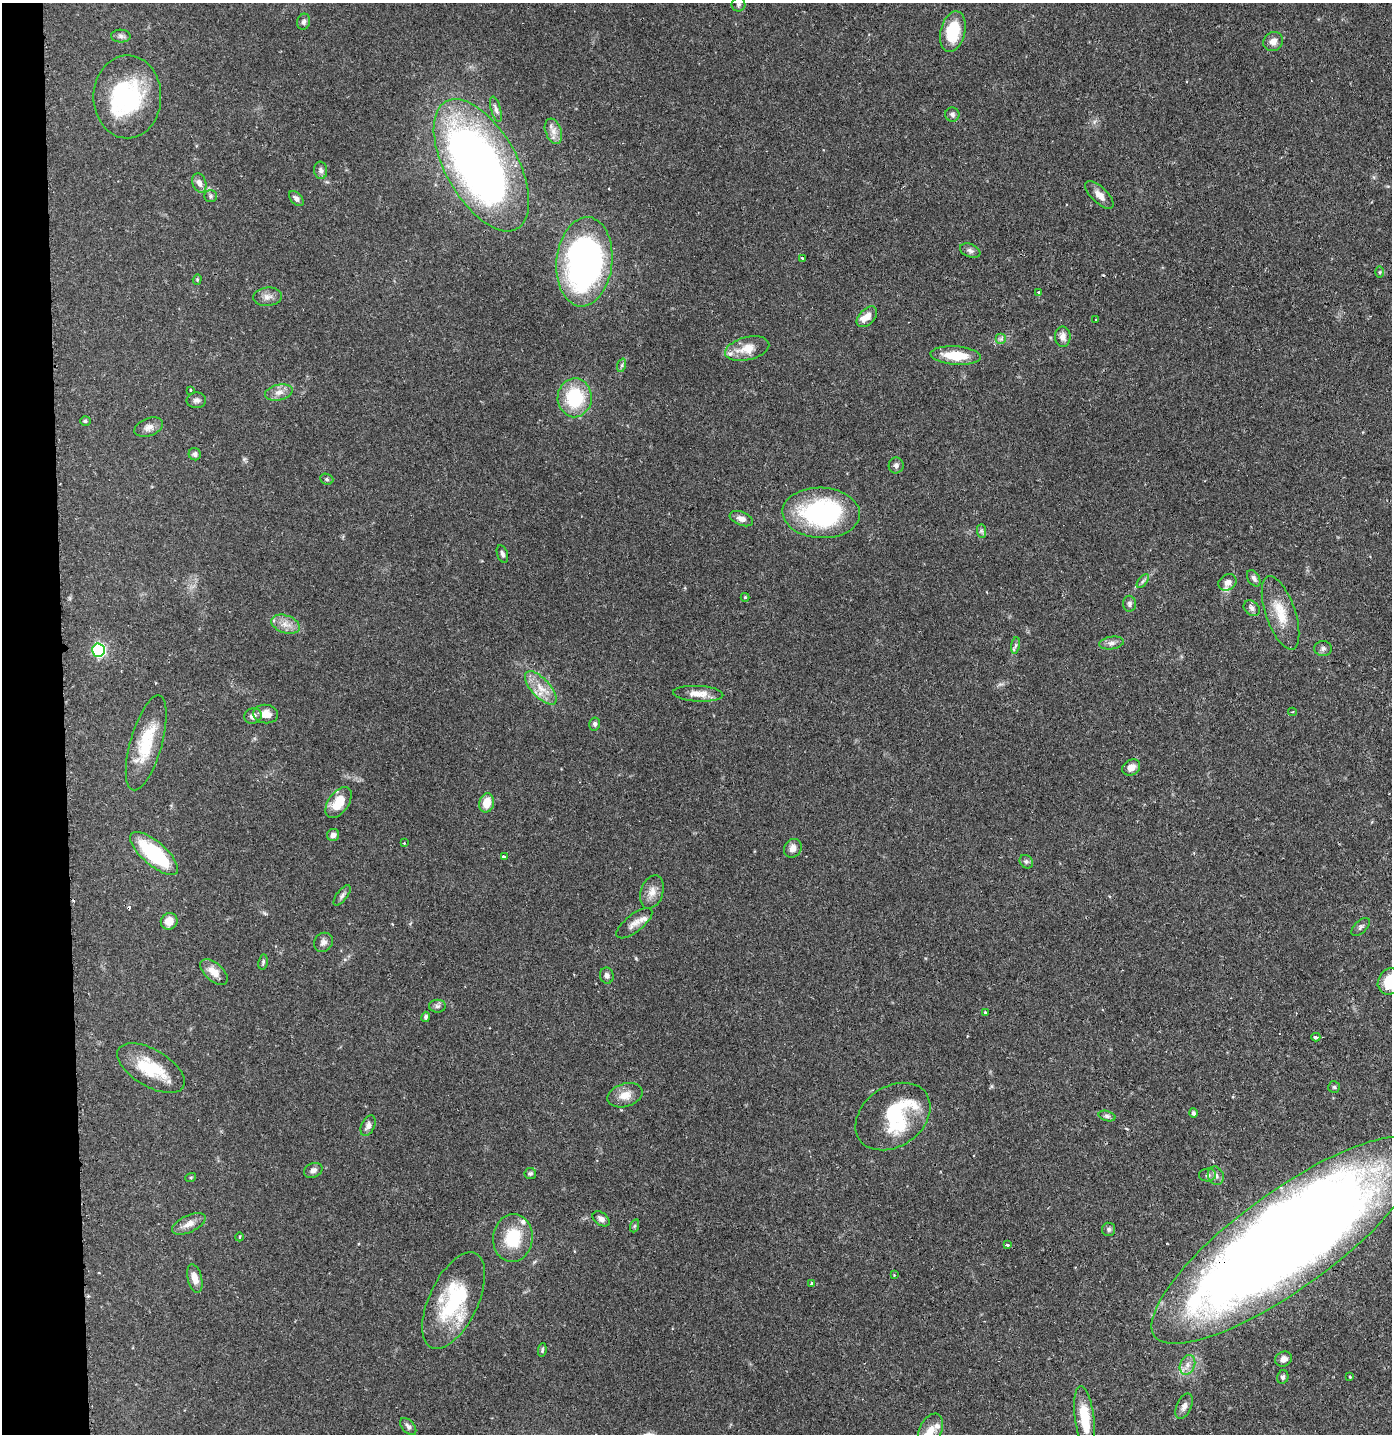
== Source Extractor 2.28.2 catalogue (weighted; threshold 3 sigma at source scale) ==
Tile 4 of 3 x 3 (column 1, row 2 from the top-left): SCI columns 80-1469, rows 1441-2872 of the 4332 x 4304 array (HDU 1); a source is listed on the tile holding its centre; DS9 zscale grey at full resolution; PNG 1394 x 1436 px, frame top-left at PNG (2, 3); each listed source drawn as its Kron ellipse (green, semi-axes under 4 px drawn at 4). Shown black and unused: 5% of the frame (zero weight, under 2 of 3 exposures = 1% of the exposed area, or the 3 px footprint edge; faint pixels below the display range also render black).
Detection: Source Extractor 2.28.2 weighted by HDU 2 'WHT'; one run over the whole footprint, this tile lists its part. Background 0.131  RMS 0.0054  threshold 0.0245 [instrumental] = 3 sigma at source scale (4.5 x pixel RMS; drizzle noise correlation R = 1.50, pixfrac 1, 0.05/0.05 arcsec/px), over >= 5 px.
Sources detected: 129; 2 inside a brighter object's white glare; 3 cosmic-ray / hot-pixel residue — neither listed nor drawn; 7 inside a brighter listed object's ellipse — not listed separately; the other 117 listed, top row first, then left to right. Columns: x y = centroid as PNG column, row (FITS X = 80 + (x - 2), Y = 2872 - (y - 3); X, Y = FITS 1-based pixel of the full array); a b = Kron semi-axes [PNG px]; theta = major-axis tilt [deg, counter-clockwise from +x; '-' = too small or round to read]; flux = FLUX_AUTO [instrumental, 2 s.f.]
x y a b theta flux
738 4 7 7 - 1.2
304 22 8 6 74 1.7
953 32 21 12 75 22
121 36 10 6 -2 1.7
1273 41 10 9 - 3.7
127 97 41 34 -90 54
496 109 13 5 -74 1.9
952 115 7 7 - 1.7
553 131 13 8 -70 3.6
481 165 73 36 -61 330
321 170 9 6 -84 1.7
199 183 10 7 -71 3.2
1099 195 18 8 -44 4.5
210 196 6 6 - 1.2
296 198 9 5 -45 1.8
970 251 11 6 -21 1.8
802 258 3 3 - 1.1
584 262 45 28 84 200
1380 272 5 3 - 0.6
197 279 5 4 - 0.68
1038 292 3 3 - 0.43
267 297 14 9 5 3.5
867 317 12 7 46 4.6
1096 320 3 2 - 0.39
1063 337 10 7 -88 3.3
1001 339 5 5 - 1.2
747 349 22 11 14 10
956 356 25 9 -4 15
622 365 7 4 72 1.1
190 390 3 3 - 0.75
279 392 14 7 13 4
575 398 19 17 88 32
196 400 10 8 3 2
85 421 5 4 - 0.84
149 427 15 9 20 3.3
195 454 6 6 - 1.6
896 465 8 7 - 1.8
327 479 7 5 -22 0.93
821 513 39 25 -3 83
741 519 12 6 -21 3.3
981 531 7 4 -89 1.1
502 554 9 5 -70 1.6
1254 578 9 5 -59 1.9
1143 581 8 4 52 1.2
1227 582 9 7 34 2.9
745 597 4 4 - 0.58
1129 604 8 6 -87 1.7
1252 608 9 7 -43 2
1281 613 38 14 -71 15
285 624 15 9 -19 4.8
1111 643 12 6 9 2.4
1015 645 8 4 81 1.2
1323 649 8 7 - 1.9
98 650 6 6 - 84
541 688 21 9 -47 8.2
698 694 25 8 -3 6.3
1292 712 4 3 - 0.7
266 714 12 9 -4 5.5
253 716 9 7 23 3
595 724 6 5 - 1.3
146 743 49 16 74 23
1131 767 9 7 33 4.2
339 803 17 10 54 11
487 803 10 7 78 9
333 835 6 6 - 2.4
404 843 3 3 - 0.63
793 848 10 8 55 3.6
154 854 30 11 -41 42
504 857 3 3 - 6.6
1026 862 7 6 - 1.2
652 892 17 11 72 5.3
342 895 12 5 52 1.7
169 921 8 8 - 6.5
634 923 22 8 38 4.3
1361 927 11 6 43 1.6
323 942 10 9 - 2.5
263 962 7 5 80 1
214 972 16 9 -41 6.4
607 976 8 6 -79 1.9
1390 981 14 12 57 18
437 1006 8 6 1 1.5
985 1012 3 3 - 0.67
426 1017 5 4 - 1.1
1316 1037 4 3 - 3.8
151 1068 37 18 -31 23
1334 1087 5 5 - 0.88
625 1095 18 11 16 6.8
1193 1113 4 4 - 1.2
893 1116 41 30 35 44
1107 1116 8 5 -15 1.3
368 1126 11 6 64 2.4
313 1170 9 7 24 2.2
530 1173 6 5 - 1.1
1208 1175 8 6 3 1.7
1216 1176 9 7 -66 2.4
191 1177 5 3 - 0.55
601 1219 9 6 -37 2.3
189 1224 18 8 24 4.7
634 1226 7 4 70 0.81
1109 1229 7 6 - 1.2
239 1237 4 3 - 0.43
513 1238 24 20 84 22
1286 1240 163 48 36 1300
1007 1245 4 3 - 1.2
894 1275 3 2 - 0.45
195 1279 14 7 -77 5.1
812 1284 3 3 - 1.3
454 1301 52 24 65 47
542 1350 7 4 80 0.91
1283 1359 8 7 - 2.7
1187 1365 10 7 67 3.4
1283 1377 7 5 76 1.3
1350 1377 4 2 - 0.45
1184 1406 13 7 66 2.9
1085 1418 32 9 -82 18
408 1427 10 6 -50 2
930 1431 18 11 66 6.1
Overlapping masked pixels (flux is a lower limit): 1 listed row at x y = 1286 1240
Isophote crosses this tile's border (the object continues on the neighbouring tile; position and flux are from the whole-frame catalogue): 3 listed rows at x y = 1390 981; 1286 1240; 930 1431